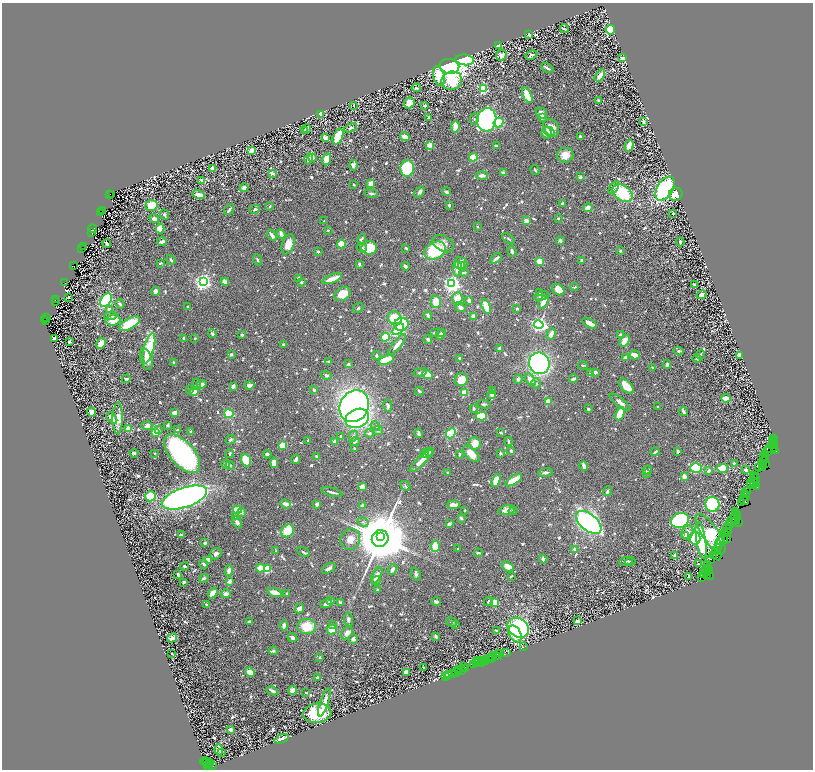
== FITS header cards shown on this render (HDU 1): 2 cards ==
NAXIS1  =                 1622
NAXIS2  =                 1535

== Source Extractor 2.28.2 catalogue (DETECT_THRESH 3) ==
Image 1622 x 1535 px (HDU 1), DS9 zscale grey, zoomed out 1/2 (1 PNG px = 2 x 2 image px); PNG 815 x 772 px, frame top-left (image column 2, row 1534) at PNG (2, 3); each listed source drawn as its Kron ellipse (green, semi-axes under 4 px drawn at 4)
Background 1.58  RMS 0.015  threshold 0.0441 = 3 sigma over >= 5 px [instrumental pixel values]
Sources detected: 1219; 107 cannot appear on this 1/2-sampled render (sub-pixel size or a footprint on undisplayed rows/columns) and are neither listed nor drawn; of the other 1112, the 500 brightest by FLUX_AUTO listed and drawn (612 fainter detections omitted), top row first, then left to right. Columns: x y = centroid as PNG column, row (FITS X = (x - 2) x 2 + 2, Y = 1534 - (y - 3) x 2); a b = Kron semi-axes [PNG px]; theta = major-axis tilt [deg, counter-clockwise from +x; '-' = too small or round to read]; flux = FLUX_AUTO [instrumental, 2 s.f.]
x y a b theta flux
564 29 4 2 - 5.4
610 30 5 4 - 130
529 34 3 2 - 4.6
498 45 2 2 - 43
501 55 5 5 - 16
531 55 6 3 26 8
622 58 4 3 - 13
465 60 9 5 -5 520
449 66 10 7 -9 1600
547 68 7 2 -29 8.7
600 75 7 3 55 28
439 76 10 6 -75 90
452 81 10 9 - 140
416 88 5 3 - 6
483 89 3 3 - 310
527 95 8 4 -65 100
598 101 3 2 - 7.1
409 103 5 5 - 46
354 105 3 2 - 4.8
425 105 2 2 - 23
541 113 6 4 -40 25
321 114 4 3 - 30
429 117 3 2 - 4.5
542 118 3 2 - 12
474 119 6 4 82 5.1
487 120 12 9 77 1500
644 122 3 2 - 10
499 123 5 4 - 79
455 127 6 3 84 54
350 128 7 4 21 6.8
551 128 9 7 -57 38
307 129 4 2 - 15
304 131 3 2 - 4.5
549 131 6 3 -32 16
547 133 5 5 - 21
580 136 4 3 - 6.3
338 137 8 4 67 140
405 137 5 3 - 33
326 138 3 3 - 15
429 145 3 2 - 97
629 145 6 4 74 32
496 146 3 2 - 8.6
251 151 4 3 - 29
565 155 8 7 - 34
473 157 4 4 - 96
312 158 4 3 - 18
309 159 5 3 - 17
326 159 6 4 68 37
353 165 5 3 - 14
212 168 4 3 - 17
407 168 8 6 86 340
535 170 5 2 - 4.7
272 173 4 3 - 13
503 173 4 3 - 9.9
482 176 6 3 2 17
580 177 3 2 - 10
201 180 4 3 - 8.8
371 184 3 3 - 54
354 185 3 2 - 4.9
614 187 7 4 56 6.5
244 188 4 4 - 15
665 189 13 7 59 460
420 192 6 3 49 11
447 192 4 3 - 7.6
371 193 7 3 -11 7.9
623 193 11 7 -38 170
110 194 2 1 - 180
111 194 3 1 - 100
676 194 7 6 - 39
199 195 6 3 -15 25
562 203 4 3 - 5.3
449 205 3 2 - 6.8
151 206 6 5 - 130
270 206 4 3 - 5.3
588 208 5 3 - 21
255 209 5 3 - 6.7
102 210 3 1 - 340
229 210 6 2 53 9.8
100 212 3 2 - 140
673 213 2 2 - 6.8
164 215 5 3 - 9.2
558 218 3 2 - 6.3
154 219 5 4 - 13
324 221 2 2 - 4.8
526 221 3 3 - 23
478 226 2 2 - 5.4
93 229 4 2 - 450
160 229 4 4 - 84
328 230 2 2 - 5.9
92 232 2 1 - 58
281 234 5 3 - 21
272 235 6 3 -51 17
361 239 5 3 - 5.8
509 239 7 3 -34 4.5
560 241 4 3 - 8.4
162 242 5 3 - 13
680 242 4 2 - 9.7
107 243 4 2 - 7.8
288 244 10 6 71 38
341 244 4 3 - 65
443 244 11 7 -29 23
83 247 3 3 - 420
362 248 5 4 - 5.5
369 248 8 6 -1 100
406 248 4 2 - 7.1
82 249 3 1 - 220
435 251 11 8 26 190
512 251 6 3 -71 7.6
620 251 3 2 - 7.5
318 252 2 2 - 11
496 259 6 2 40 13
171 260 5 2 - 6.3
257 260 6 3 -67 6.9
582 260 3 2 - 7.4
539 261 4 3 - 48
160 263 3 2 - 4.9
461 263 6 6 - 26
359 264 3 2 - 9.1
73 265 4 3 - 360
405 266 4 2 - 12
461 266 3 2 - 4.5
458 269 8 4 -88 46
464 273 5 2 - 12
298 278 4 3 - 6.7
332 279 10 3 22 62
203 282 4 4 - 1600
225 282 4 3 - 20
301 282 2 2 - 8.4
65 283 4 2 - 330
452 284 4 4 - 1500
695 284 4 3 - 5.7
574 287 4 2 - 4.9
558 290 6 5 - 69
156 291 4 3 - 19
539 292 4 2 - 8.3
342 294 8 6 31 58
702 295 5 4 - 19
542 296 8 3 14 8.4
69 297 2 2 - 4.6
457 299 7 5 85 60
56 300 3 1 - 160
106 300 7 5 54 240
469 300 4 3 - 12
56 301 2 1 - 88
436 302 6 5 - 47
543 302 7 3 57 38
120 304 5 3 - 9.5
486 306 7 4 -73 81
187 307 2 2 - 5
460 307 6 3 -37 17
358 308 6 3 39 4.5
517 309 2 2 - 8.1
109 310 3 3 - 24
428 315 4 2 - 7.4
111 316 6 4 4 7.5
473 316 4 3 - 17
46 318 3 2 - 360
395 318 7 6 - 110
44 320 2 1 - 97
113 320 7 5 4 48
46 321 2 1 - 130
590 323 8 3 -31 30
130 324 12 5 30 150
401 324 7 6 - 220
539 325 5 4 - 1000
398 329 7 4 44 250
434 332 3 2 - 6.1
442 333 4 3 - 6.6
212 334 4 3 - 6.6
551 334 6 3 65 23
242 335 2 2 - 7.4
440 335 5 3 - 8.7
620 335 3 2 - 15
385 337 4 4 - 94
184 338 4 3 - 9.6
195 338 2 2 - 5
54 339 3 2 - 11
428 340 4 3 - 6.4
625 341 6 3 57 52
69 342 3 2 - 5.1
101 343 6 4 59 43
283 344 3 3 - 6
397 345 13 3 51 32
149 348 15 5 75 190
499 348 4 2 - 12
679 351 5 3 - 5.8
231 354 3 3 - 7.8
701 354 5 2 - 5.4
634 355 5 3 - 33
740 355 4 4 - 14
376 356 4 3 - 6.9
459 358 2 2 - 9.6
626 358 3 2 - 18
146 359 11 5 -73 29
697 359 4 4 - 4.6
386 360 8 4 20 110
329 361 4 3 - 4.7
173 363 4 2 - 6.5
539 363 11 10 - 890
348 364 3 2 - 14
583 365 5 2 - 4.5
667 365 4 3 - 12
652 368 3 2 - 4.6
420 372 7 3 10 5.7
595 372 3 3 - 12
591 373 4 3 - 11
326 375 6 4 -19 5.7
427 375 5 4 - 89
126 379 4 2 - 8.6
518 379 4 3 - 10
573 379 4 3 - 8.1
461 380 7 6 - 50
530 380 7 4 -54 34
197 384 5 3 - 10
202 384 5 3 - 16
536 384 5 4 - 6.6
249 385 5 4 - 12
233 386 3 2 - 22
626 386 9 5 -46 53
189 390 3 3 - 4.7
314 390 3 2 - 6.8
419 391 4 2 - 6.7
493 391 2 2 - 8.1
194 392 4 3 - 29
464 393 3 3 - 150
492 395 4 3 - 9.9
726 398 4 3 - 44
548 402 3 3 - 73
620 402 13 4 -37 15
484 404 7 3 -3 5.3
354 406 16 14 61 1700
388 406 6 3 -78 12
658 407 3 2 - 4.7
474 409 3 2 - 8
588 409 3 3 - 5
683 411 5 2 - 14
92 412 4 4 - 26
175 413 4 3 - 57
229 414 4 4 - 130
620 414 7 4 67 100
481 416 6 4 3 78
112 418 6 3 -48 23
118 418 16 5 89 39
357 418 12 9 23 600
168 425 3 2 - 6.9
147 426 5 4 - 23
375 426 5 4 - 5.9
129 429 4 3 - 49
159 430 3 3 - 5.5
177 430 4 2 - 8.9
378 430 5 5 - 8.9
155 432 3 3 - 56
191 432 4 3 - 6.2
501 432 4 2 - 4.7
369 433 4 3 - 7.1
419 433 5 2 - 6.8
451 433 5 4 - 140
341 436 4 3 - 4.7
353 436 6 4 64 8.9
773 439 3 2 - 170
230 440 5 4 - 6.9
308 441 4 2 - 5.9
355 441 5 3 - 8.4
774 441 3 1 - 210
334 442 2 2 - 33
508 442 4 2 - 5.9
475 443 6 6 - 38
773 443 2 1 - 150
775 443 3 1 - 73
282 445 4 3 - 49
772 445 3 2 - 500
355 448 3 2 - 7.9
770 448 6 3 2 520
511 451 3 2 - 12
678 451 3 2 - 5.1
776 451 2 1 - 38
429 452 4 3 - 4.9
655 452 5 2 - 10
767 452 3 1 - 220
134 453 4 3 - 6.9
154 453 2 2 - 6.8
230 453 4 2 - 6.1
500 453 3 2 - 5.4
182 454 23 12 -49 790
267 454 4 3 - 6.7
425 454 4 3 - 7.3
459 454 3 2 - 6.1
471 454 10 5 -45 45
766 455 2 1 - 100
317 457 3 2 - 24
764 457 2 1 - 83
296 459 5 2 - 11
765 459 3 1 - 160
246 460 6 5 - 120
421 461 15 4 44 28
764 461 4 1 - 120
274 463 5 4 - 28
734 463 3 2 - 4.9
765 463 2 1 - 77
225 464 4 3 - 9
763 464 4 1 - 250
230 465 4 3 - 5.4
584 466 5 2 - 19
760 466 6 2 48 490
762 467 4 1 - 220
696 468 6 4 -15 250
722 468 5 4 - 79
647 470 4 3 - 7.9
746 470 3 2 - 16
708 471 4 3 - 11
448 472 3 2 - 5.2
545 473 7 3 9 11
646 473 4 3 - 6.8
754 475 2 2 - 140
684 477 4 3 - 26
756 477 3 2 - 170
755 479 3 2 - 280
496 480 7 4 69 54
514 480 9 4 31 78
756 481 2 1 - 59
754 482 5 2 - 550
751 484 4 2 - 380
753 485 2 1 - 110
405 486 5 3 - 5.1
362 487 2 2 - 84
757 487 2 1 - 46
607 491 5 3 - 6.6
747 491 2 1 - 31
332 492 11 2 -15 12
745 493 2 1 - 150
746 495 3 2 - 500
150 496 5 5 - 190
746 497 4 1 - 310
184 498 23 10 19 1900
744 500 5 3 - 980
741 502 4 2 - 630
285 504 5 3 - 19
317 504 4 3 - 8.4
712 504 7 7 - 270
453 505 6 3 3 32
362 506 4 3 - 13
237 510 4 3 - 54
465 510 2 2 - 5
507 510 8 4 12 30
513 511 4 3 - 8.6
735 511 2 1 - 65
242 513 4 4 - 5.9
736 513 4 2 - 400
737 515 2 2 - 55
236 516 2 2 - 5.6
461 518 3 2 - 12
736 519 5 2 - 460
680 520 9 7 26 630
732 520 7 3 51 710
734 521 2 1 - 150
237 522 7 4 -60 11
363 522 6 4 -32 6.9
589 522 15 8 -40 910
738 523 2 1 - 34
449 524 3 2 - 23
729 524 2 1 - 160
727 529 6 3 -79 160
288 531 7 6 - 97
687 533 7 6 - 21
727 533 3 1 - 260
711 534 23 8 -55 440
182 535 4 2 - 10
686 535 4 3 - 7.2
726 536 7 3 -65 1300
381 537 2 2 - 15000
695 538 6 5 - 200
723 538 6 3 -85 1600
350 539 11 9 64 32
380 539 9 8 - 26000
701 540 19 4 -81 370
721 540 5 2 - 840
205 543 3 2 - 9.9
719 545 2 1 - 110
435 546 6 4 88 85
458 548 2 2 - 4.7
719 548 4 1 - 99
574 549 3 3 - 6.4
717 550 3 2 - 230
276 551 3 2 - 4.5
304 552 7 2 -29 8.3
478 553 4 2 - 6.6
216 554 6 5 - 13
717 554 7 3 -66 830
674 555 4 3 - 6.6
714 555 3 3 - 650
543 559 4 3 - 11
208 560 4 3 - 38
711 560 4 2 - 180
626 561 7 3 9 7.4
630 561 5 3 - 4.5
204 564 5 3 - 7.3
698 564 2 2 - 4.5
707 565 3 1 - 160
185 566 4 3 - 7.4
508 567 6 4 -33 36
260 568 4 4 - 47
329 568 7 4 31 12
708 568 3 1 - 220
267 569 3 3 - 200
392 569 6 4 56 13
229 571 5 4 - 20
706 571 2 2 - 470
709 571 2 1 - 110
708 573 3 2 - 380
178 574 3 2 - 9.2
416 574 6 5 - 6.8
704 574 5 2 - 790
707 574 2 2 - 230
377 575 9 4 62 26
511 576 4 2 - 4.5
689 576 3 2 - 4.8
710 576 2 1 - 49
702 577 2 1 - 94
204 578 5 3 - 6.7
230 581 3 2 - 19
376 581 5 4 - 5.7
184 582 2 2 - 8.7
378 590 3 2 - 6.1
275 592 8 3 -17 43
213 593 6 4 56 35
226 594 4 4 - 25
287 594 2 2 - 6.6
330 601 3 2 - 22
436 601 5 3 - 7.3
488 601 5 2 - 5.8
494 602 4 3 - 38
340 603 4 3 - 6.1
326 604 6 3 17 13
207 605 3 2 - 8.5
299 609 5 4 - 15
348 619 7 4 -81 10
249 621 3 2 - 9.7
577 621 3 3 - 14
452 622 6 3 -18 5.4
456 624 2 2 - 6.5
284 625 5 3 - 16
332 625 3 3 - 5
307 626 9 7 2 84
518 628 11 9 -34 640
332 629 5 5 - 55
496 631 3 2 - 8.7
347 633 7 5 51 24
515 634 9 6 -61 110
436 636 3 2 - 22
172 638 5 3 - 24
292 638 5 3 - 13
353 639 5 4 - 12
523 647 2 1 - 74
273 651 4 2 - 10
172 653 2 2 - 6
500 653 2 1 - 260
506 653 3 1 - 88
495 655 2 1 - 130
498 656 3 1 - 140
320 657 2 2 - 15
492 657 2 1 - 53
489 658 3 2 - 350
492 658 2 1 - 45
487 659 3 1 - 260
478 661 2 1 - 550
484 661 3 1 - 280
486 661 3 1 - 200
477 662 3 2 - 160
479 662 2 1 - 270
481 663 3 1 - 370
474 665 4 3 - 540
464 666 2 2 - 270
423 667 2 2 - 4.5
466 669 2 1 - 97
459 670 2 1 - 260
462 670 3 1 - 180
250 672 5 3 - 51
406 672 4 4 - 22
456 672 2 1 - 120
458 672 2 1 - 200
452 673 3 2 - 360
447 675 2 2 - 240
449 675 3 2 - 140
317 677 2 2 - 6.2
445 677 4 2 - 210
293 690 4 3 - 33
272 691 6 2 -26 12
306 693 2 2 - 5.1
324 702 15 4 72 27
317 713 14 9 7 170
230 729 3 2 - 24
281 739 7 3 19 10
219 750 5 4 - 27
221 752 2 1 - 170
205 761 4 2 - 380
209 763 2 1 - 97
207 764 5 3 - 760
210 765 2 1 - 930
207 766 3 2 - 500
213 766 2 2 - 72
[612 fainter detections neither listed nor drawn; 107 sub-pixel or undisplayed-footprint detections neither listed nor drawn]